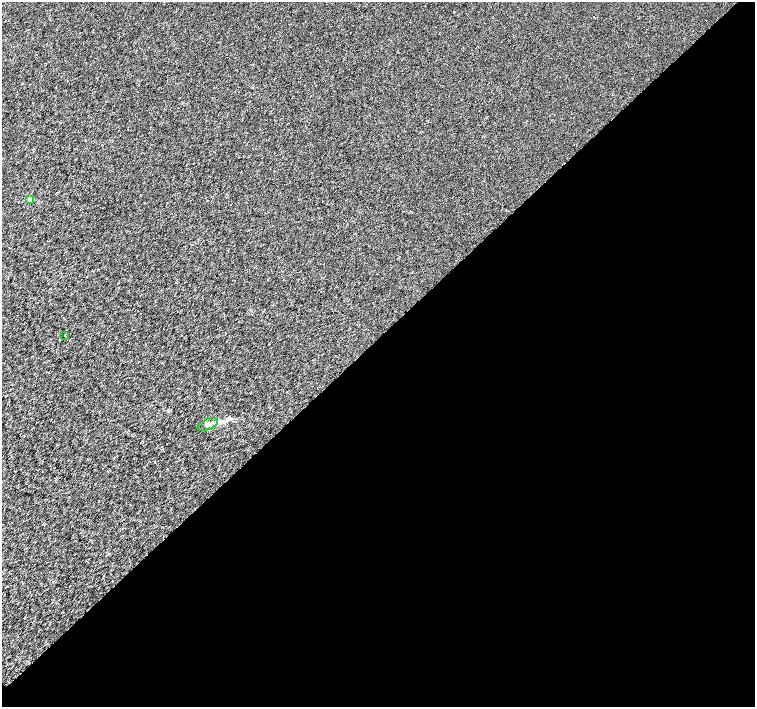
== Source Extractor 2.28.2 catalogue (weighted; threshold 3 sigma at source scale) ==
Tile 12 of 4 x 4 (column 4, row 3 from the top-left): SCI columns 4518-6023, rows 1566-2975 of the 6028 x 6015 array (HDU 1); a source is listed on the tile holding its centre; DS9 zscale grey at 2 x 2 block average (1 PNG px = mean of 2 x 2 image px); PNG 757 x 709 px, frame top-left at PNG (2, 2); each listed source drawn as its Kron ellipse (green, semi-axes under 4 px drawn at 4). Shown black and unused: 52% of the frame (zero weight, under 3 of 6 exposures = <1% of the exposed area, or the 3 px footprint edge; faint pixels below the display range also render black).
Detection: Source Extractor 2.28.2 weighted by HDU 2 'WHT'; one run over the whole footprint, this tile lists its part. Background 1.17e-04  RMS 0.0017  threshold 0.00676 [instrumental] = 3 sigma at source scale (4.09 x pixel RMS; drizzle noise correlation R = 1.36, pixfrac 0.8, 0.0396/0.0396 arcsec/px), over >= 5 px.
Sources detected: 3; all 3 listed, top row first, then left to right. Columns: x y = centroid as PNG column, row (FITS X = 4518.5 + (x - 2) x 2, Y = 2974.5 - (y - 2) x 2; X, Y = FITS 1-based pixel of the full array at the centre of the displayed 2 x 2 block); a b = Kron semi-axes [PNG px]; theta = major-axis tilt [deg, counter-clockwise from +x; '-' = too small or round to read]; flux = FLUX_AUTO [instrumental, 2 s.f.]
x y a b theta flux
30 200 3 3 - 6.2
65 335 2 2 - 0.29
208 424 11 5 21 2